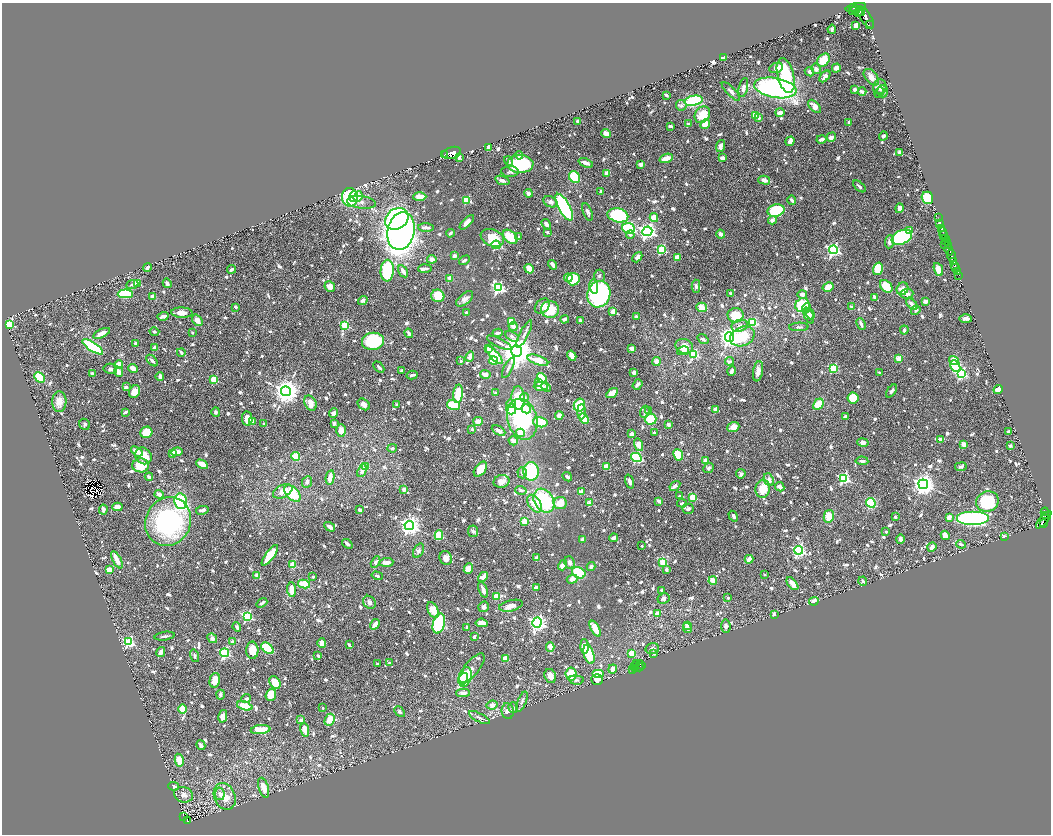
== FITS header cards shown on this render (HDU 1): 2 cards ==
NAXIS1  =                 2098
NAXIS2  =                 1664

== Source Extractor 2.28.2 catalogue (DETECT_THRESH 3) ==
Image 2098 x 1664 px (HDU 1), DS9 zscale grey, zoomed out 1/2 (1 PNG px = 2 x 2 image px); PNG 1053 x 836 px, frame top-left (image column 2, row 1663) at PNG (2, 3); each listed source drawn as its Kron ellipse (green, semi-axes under 4 px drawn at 4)
Background 0.449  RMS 0.012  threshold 0.0352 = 3 sigma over >= 5 px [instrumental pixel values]
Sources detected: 1432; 54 cannot appear on this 1/2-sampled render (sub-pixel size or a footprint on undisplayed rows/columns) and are neither listed nor drawn; of the other 1378, the 500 brightest by FLUX_AUTO listed and drawn (878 fainter detections omitted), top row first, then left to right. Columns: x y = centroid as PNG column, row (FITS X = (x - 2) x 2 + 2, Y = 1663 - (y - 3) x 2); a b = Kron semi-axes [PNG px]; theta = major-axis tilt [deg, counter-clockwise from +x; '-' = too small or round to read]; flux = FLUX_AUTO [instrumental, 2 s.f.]
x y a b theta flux
856 7 10 3 12 1200
853 10 3 2 - 220
855 10 5 2 - 540
861 11 4 3 - 700
858 12 3 3 - 420
866 17 13 5 -55 1900
869 25 2 2 - 68
856 26 3 3 - 29
832 29 4 2 - 6.1
723 57 4 2 - 31
823 60 7 5 48 51
776 68 7 5 24 16
836 68 4 4 - 11
816 69 5 4 - 9
809 72 5 4 - 7.2
786 75 18 8 -76 170
825 76 7 3 46 15
871 77 10 6 -50 22
880 87 7 6 - 24
743 88 10 4 78 13
775 88 21 10 -10 640
855 89 3 3 - 12
731 91 12 4 -46 9.6
883 91 6 5 - 9
862 92 4 3 - 13
879 93 5 4 - 5.7
666 95 3 2 - 7.3
694 101 9 5 12 170
681 105 5 5 - 7
815 106 8 4 -47 21
780 113 4 3 - 11
702 115 9 7 52 55
755 115 4 3 - 42
758 118 4 3 - 8
578 121 3 3 - 14
849 122 2 2 - 9.8
689 124 3 3 - 8.9
705 124 5 3 - 44
670 126 3 2 - 8.7
606 134 5 4 - 16
883 136 5 4 - 7
831 137 5 4 - 11
821 139 5 3 - 12
790 141 5 3 - 17
720 146 6 4 71 13
488 147 3 2 - 11
900 152 4 2 - 12
452 153 10 5 15 3000
445 154 2 1 - 5900
519 155 4 4 - 7.7
459 157 3 2 - 7.1
666 158 7 3 20 34
722 158 4 3 - 21
508 161 5 3 - 5.4
586 163 7 3 -22 17
520 164 13 9 -2 260
641 164 4 3 - 12
510 172 8 5 -1 6.7
607 173 3 3 - 22
574 177 6 5 - 98
502 180 7 3 -19 13
764 180 6 3 -16 22
859 186 7 3 -40 7
601 191 3 3 - 11
528 193 4 3 - 9.4
354 196 6 3 81 54
350 197 9 8 - 160
358 197 5 4 - 39
420 197 7 4 1 32
927 198 6 5 - 83
467 200 3 3 - 110
792 200 4 2 - 5.7
361 202 14 6 -8 14
550 202 7 5 -28 12
564 207 15 5 -61 450
899 208 5 3 - 13
776 211 8 6 15 130
587 212 9 4 -68 7.4
618 215 10 7 -13 260
938 217 4 1 - 26
654 218 4 4 - 33
397 219 12 10 36 560
772 220 4 3 - 13
467 222 9 3 46 18
546 224 6 3 -56 12
940 224 4 2 - 870
426 228 8 4 -2 5.7
629 228 6 5 - 240
942 228 3 2 - 300
401 231 19 13 77 1500
647 231 5 4 - 960
910 231 3 3 - 32
943 231 3 2 - 240
547 232 4 3 - 6.4
450 233 4 2 - 6.6
721 234 4 3 - 11
630 235 4 3 - 5.7
944 236 5 3 - 230
510 237 8 5 -43 68
519 237 3 3 - 6.1
902 237 11 6 24 390
492 238 12 8 -22 62
945 238 2 1 - 90
946 241 4 2 - 470
889 242 6 4 84 11
496 245 4 3 - 160
945 245 3 2 - 98
948 246 2 1 - 200
662 250 3 3 - 180
833 250 4 4 - 470
949 250 6 4 -63 400
454 256 3 3 - 13
951 256 6 2 -71 1100
637 257 6 4 48 7.8
677 257 3 3 - 35
432 259 4 4 - 14
464 260 6 3 31 5.8
954 262 2 2 - 170
553 265 5 2 - 14
955 265 3 2 - 510
956 267 2 2 - 220
147 268 4 3 - 9.6
231 269 4 2 - 9.1
425 269 7 3 2 9.4
529 269 5 3 - 60
878 269 6 4 74 81
938 269 7 4 -68 26
387 271 11 6 86 170
403 271 6 3 -59 16
957 271 3 2 - 150
959 275 2 1 - 81
599 276 6 5 - 6.2
568 278 4 4 - 24
450 279 3 2 - 49
573 279 6 6 - 84
137 283 3 3 - 79
167 283 5 3 - 9.2
132 284 6 4 21 6.2
594 286 7 3 -81 43
696 286 6 4 -89 7.7
886 286 7 5 -46 74
330 287 5 5 - 22
828 287 6 4 30 30
498 288 4 4 - 410
902 289 6 5 - 28
125 294 7 4 1 140
599 294 13 11 71 430
731 294 4 2 - 7
802 294 5 4 - 12
907 294 7 5 3 12
438 296 6 6 - 52
153 297 4 3 - 17
875 297 3 2 - 12
465 299 10 5 40 16
363 300 5 4 - 8.3
925 301 4 3 - 8.6
912 304 7 3 -44 17
802 305 7 6 - 120
542 306 8 6 47 26
236 307 3 2 - 6.5
702 307 5 4 - 29
852 307 3 3 - 8.9
806 308 5 4 - 14
550 309 9 8 - 82
916 310 5 3 - 5.5
613 311 4 3 - 14
182 313 11 5 -2 20
466 313 3 2 - 5.7
810 314 5 3 - 6.4
736 315 8 7 - 60
809 315 8 4 -65 13
163 316 6 3 16 11
636 317 3 3 - 9.3
565 319 4 3 - 6.7
966 319 6 3 -2 9.4
197 320 6 4 -53 19
580 321 3 3 - 16
511 322 4 3 - 39
753 322 3 3 - 150
9 324 3 3 - 220
861 324 6 3 -67 10
345 325 3 3 - 170
513 326 4 4 - 9
740 326 8 6 20 13
799 327 10 4 2 6.3
904 330 4 3 - 7.4
154 332 5 3 - 6.3
102 333 9 3 26 21
192 333 2 2 - 9
409 333 5 3 - 9.1
497 333 5 3 - 8.8
524 334 15 4 63 9.9
512 336 7 4 -28 9.2
742 336 13 9 26 76
729 337 5 4 - 1600
703 339 6 3 -36 5.9
373 341 11 8 8 190
135 343 2 2 - 10
499 343 14 3 -27 8.5
684 346 9 7 -19 30
93 347 12 4 -33 260
155 348 4 3 - 13
489 348 3 3 - 16
632 348 3 3 - 18
516 351 5 5 - 5900
683 351 6 3 14 7.1
181 352 4 3 - 6
694 354 3 3 - 150
494 355 11 4 -47 63
470 356 5 3 - 16
572 356 5 3 - 30
898 358 3 2 - 48
538 360 11 4 -19 52
152 361 7 3 -45 7
461 361 3 2 - 7.8
494 361 4 3 - 67
656 361 4 3 - 15
729 361 4 3 - 7
954 361 5 4 - 43
119 364 4 4 - 31
955 366 6 4 -64 140
379 367 6 3 -48 6.4
133 368 5 3 - 26
508 368 11 3 63 6.5
833 368 3 3 - 140
110 369 7 5 -12 6.5
402 370 4 3 - 7.4
732 371 4 3 - 8.5
758 371 10 5 81 16
119 372 5 3 - 22
92 373 3 2 - 7.5
633 373 3 2 - 10
879 373 3 3 - 5.6
962 373 4 4 - 230
485 374 5 3 - 17
412 375 5 2 - 9.5
40 377 6 4 -46 130
160 377 4 2 - 28
542 378 5 4 - 71
214 379 3 3 - 120
539 382 3 3 - 8.9
637 385 6 3 52 8
541 386 7 4 -1 18
126 387 3 3 - 8.6
546 387 5 3 - 10
998 390 5 4 - 26
135 391 7 5 59 34
286 391 5 5 - 3100
891 391 7 3 54 8
496 393 2 2 - 8.7
612 393 6 4 33 37
458 394 9 4 84 77
524 397 4 4 - 7.5
518 398 12 6 -88 75
853 398 5 5 - 62
59 402 10 7 88 28
310 403 8 5 -60 35
364 404 7 5 -40 17
511 404 4 4 - 12
818 404 6 4 43 54
397 405 2 2 - 22
454 405 7 4 -14 99
579 405 6 5 - 71
511 409 5 5 - 71
526 409 5 4 - 18
649 410 4 4 - 6.7
716 410 4 3 - 22
125 412 4 2 - 6.4
216 412 5 4 - 5.8
581 412 7 3 90 7.6
645 412 6 4 71 8.8
334 413 5 4 - 11
559 415 4 4 - 20
845 416 3 3 - 11
247 419 7 5 -83 38
522 419 21 14 -74 260
584 419 6 4 -45 58
651 419 6 5 - 63
478 421 5 4 - 17
253 422 2 2 - 34
540 422 7 5 -12 67
334 423 4 3 - 7.2
85 424 6 5 - 5.7
263 424 2 2 - 6.9
668 424 3 2 - 10
733 427 6 4 20 27
472 429 2 2 - 11
341 430 6 5 - 15
499 431 7 3 -28 9.2
146 432 6 5 - 68
1008 432 3 2 - 6.9
521 433 4 4 - 28
654 433 3 2 - 6.6
631 434 3 3 - 13
940 439 3 2 - 9.9
513 441 5 4 - 13
863 442 6 4 -12 13
638 445 6 4 -74 29
964 445 4 3 - 24
1010 446 2 2 - 19
392 448 4 3 - 5.9
137 451 6 3 -39 28
177 452 5 3 - 24
173 453 4 3 - 23
678 455 6 4 -66 67
143 456 9 7 -49 43
296 457 4 4 - 48
636 457 6 4 -27 230
705 461 4 3 - 15
862 461 6 4 -4 7.6
202 464 6 3 -28 33
141 465 8 7 - 52
366 467 4 4 - 29
606 467 4 4 - 31
961 467 6 4 8 6.4
708 468 5 4 - 5.8
480 469 8 5 52 46
362 471 7 4 67 14
531 471 9 7 -86 150
522 473 5 4 - 6.5
741 474 5 4 - 6.7
149 477 4 3 - 13
567 477 5 3 - 7.3
330 478 7 3 79 35
843 478 4 4 - 360
769 480 6 5 - 13
501 481 8 6 14 19
629 481 7 3 -70 13
307 482 6 4 66 7
923 484 5 5 - 2000
675 486 6 2 34 25
780 487 5 3 - 16
404 489 3 3 - 10
763 489 9 7 77 51
521 490 6 4 -17 8.2
283 491 10 6 25 26
582 492 3 2 - 25
292 493 10 6 -46 94
159 494 4 3 - 20
680 496 4 2 - 5.7
693 497 4 3 - 58
181 501 8 6 -79 290
544 501 13 9 -58 170
659 501 3 2 - 17
987 502 11 10 - 160
560 503 6 6 - 36
590 503 2 2 - 44
682 503 5 3 - 6.2
871 503 5 4 - 150
534 504 9 6 -59 39
117 507 5 4 - 23
103 509 5 4 - 6.5
688 509 6 5 - 7.7
202 510 6 3 11 10
360 510 3 2 - 11
1045 512 4 2 - 100
1046 515 2 1 - 120
733 516 6 3 -59 6.5
829 516 6 5 - 51
895 517 2 2 - 17
949 517 3 3 - 19
972 518 16 7 0 620
1044 520 11 4 49 500
525 521 3 3 - 46
168 522 25 22 64 440
1044 523 2 1 - 25
409 525 5 4 - 1400
330 527 6 3 -32 14
473 531 6 5 - 6.3
886 532 3 3 - 6.2
439 535 5 3 - 100
945 535 5 3 - 15
1004 536 3 3 - 6.9
614 538 4 3 - 12
583 539 3 3 - 13
900 539 4 4 - 11
347 544 6 3 -38 10
961 544 4 2 - 6.6
642 546 2 2 - 5.8
932 547 5 3 - 14
799 550 4 4 - 460
419 551 7 5 61 8
270 555 12 4 54 110
446 558 7 6 - 20
537 558 4 4 - 10
749 559 4 3 - 32
117 560 9 3 -62 27
376 562 6 4 60 9.6
386 562 7 3 4 20
662 562 4 4 - 29
570 563 6 5 - 11
293 564 4 3 - 43
562 565 5 4 - 22
591 567 4 3 - 9
468 568 5 4 - 28
109 570 3 3 - 36
666 570 4 3 - 7.4
579 573 7 5 -27 160
257 575 3 3 - 25
765 575 2 2 - 8.3
377 576 6 3 -17 5.6
313 577 3 3 - 5.7
483 577 5 3 - 53
572 579 5 4 - 14
713 581 4 3 - 51
863 581 4 4 - 6.5
304 584 6 4 -11 64
792 584 7 3 -51 28
536 588 4 3 - 19
292 590 7 4 -85 25
483 590 8 3 -69 16
661 590 2 2 - 5.7
496 596 4 4 - 34
728 598 2 2 - 8.8
663 599 6 5 - 9.8
814 601 5 3 - 19
369 602 7 6 - 9.4
262 603 6 3 38 6.7
511 606 12 5 14 17
484 607 5 5 - 9.5
433 610 8 5 -64 49
657 613 4 3 - 13
774 614 4 3 - 6.5
247 616 4 3 - 270
482 623 6 4 -6 18
537 623 5 4 - 870
375 624 5 3 - 20
439 624 10 6 75 280
687 625 3 2 - 9.8
726 626 6 4 -81 10
237 627 5 3 - 6.3
467 627 4 3 - 8.2
687 628 5 3 - 51
595 629 9 3 -62 44
165 636 10 2 8 7.2
474 637 4 2 - 9
212 638 5 4 - 9.8
129 642 4 4 - 250
232 642 2 2 - 30
322 643 5 4 - 24
349 645 4 2 - 7.2
550 647 4 3 - 29
584 647 7 4 -89 43
267 648 7 4 -41 180
652 648 7 5 14 9.2
252 650 8 6 -89 30
161 652 5 3 - 16
224 653 4 4 - 280
632 653 3 2 - 64
654 653 3 2 - 9
589 654 10 5 -74 92
194 656 6 4 -75 6.4
318 656 3 2 - 6.1
505 658 3 3 - 63
389 663 4 3 - 5.7
377 664 3 2 - 6
637 664 2 1 - 25
641 665 4 2 - 240
635 666 2 1 - 33
639 667 4 3 - 310
472 668 18 7 50 20
635 668 2 2 - 73
613 669 4 4 - 16
633 669 3 2 - 61
571 674 6 5 - 59
598 674 6 4 0 55
550 676 7 5 -69 20
465 677 10 6 74 140
463 679 6 4 67 70
597 679 5 5 - 19
215 680 7 5 76 30
576 680 7 4 -5 6.3
275 682 7 5 -58 39
463 693 7 4 1 15
220 695 5 3 - 7.8
271 695 6 5 - 45
246 699 5 3 - 6.5
522 702 11 4 68 6.8
492 705 5 4 - 14
245 706 8 4 -17 47
513 707 5 5 - 6
323 708 2 2 - 6.4
182 709 4 4 - 32
508 711 8 6 -83 8.9
400 712 6 4 -49 5.7
223 716 6 4 77 19
479 718 11 4 -28 7
301 720 4 3 - 7.8
330 720 6 4 65 32
260 730 10 4 7 61
305 730 7 4 -78 23
201 745 5 3 - 9.6
179 760 6 4 -78 49
173 786 5 4 - 7.3
264 788 10 5 -73 30
220 794 6 5 - 11
183 795 9 7 -17 15
225 796 14 10 -66 35
184 817 4 2 - 75
187 821 3 2 - 83
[878 fainter detections neither listed nor drawn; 54 sub-pixel or undisplayed-footprint detections neither listed nor drawn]